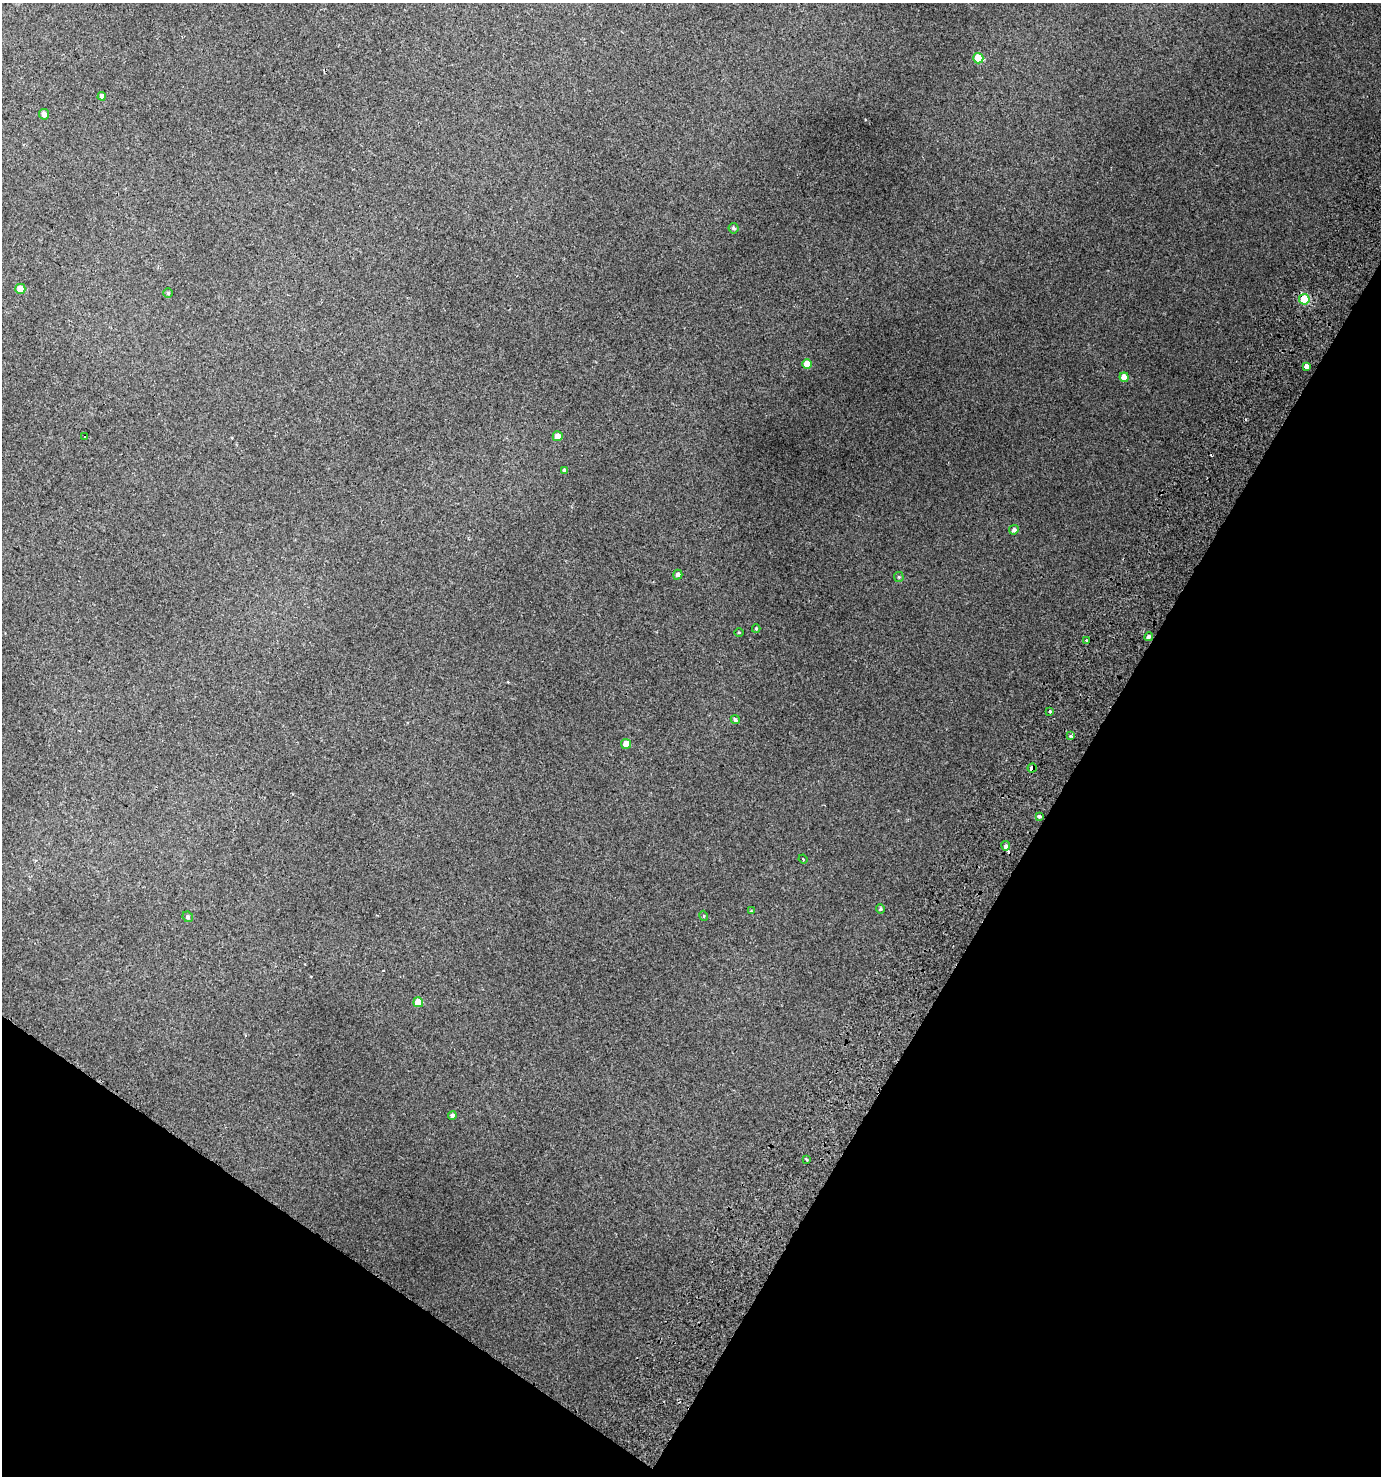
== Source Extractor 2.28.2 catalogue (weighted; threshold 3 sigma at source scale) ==
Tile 15 of 4 x 4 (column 3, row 4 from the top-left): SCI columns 3011-4389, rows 51-1524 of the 6088 x 5990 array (HDU 1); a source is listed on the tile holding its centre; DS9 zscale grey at full resolution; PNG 1383 x 1478 px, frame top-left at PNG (2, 3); each listed source drawn as its Kron ellipse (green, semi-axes under 4 px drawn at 4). Shown black and unused: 29% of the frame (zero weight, under 2 of 3 exposures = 4% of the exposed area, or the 3 px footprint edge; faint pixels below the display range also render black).
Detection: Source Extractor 2.28.2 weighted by HDU 2 'WHT'; one run over the whole footprint, this tile lists its part. Background 0.0164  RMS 0.0048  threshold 0.0215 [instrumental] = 3 sigma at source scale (4.5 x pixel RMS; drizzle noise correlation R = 1.50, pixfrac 1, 0.0396/0.0396 arcsec/px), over >= 5 px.
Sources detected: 36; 1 cosmic-ray / hot-pixel residue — neither listed nor drawn; the other 35 listed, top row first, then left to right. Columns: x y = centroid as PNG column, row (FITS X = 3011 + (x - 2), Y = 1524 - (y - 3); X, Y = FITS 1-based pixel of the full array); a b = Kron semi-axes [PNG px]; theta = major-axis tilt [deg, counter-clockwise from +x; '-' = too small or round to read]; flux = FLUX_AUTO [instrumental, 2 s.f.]
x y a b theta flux
978 58 5 5 - 12
102 96 4 4 - 1.7
44 114 5 5 - 2
734 228 5 5 - 0.99
20 289 5 5 - 4.2
168 293 5 5 - 0.62
1304 299 5 5 - 21
807 364 5 5 - 5.6
1306 367 4 3 - 5
1124 377 5 4 - 4.3
84 436 3 3 - 1.5
558 436 5 5 - 3.5
564 470 3 3 - 0.9
1014 530 5 4 - 1.3
678 575 5 4 - 1.6
899 577 5 4 - 0.59
756 629 4 3 - 0.51
739 632 4 3 - 0.38
1149 637 4 4 - 1.5
1087 641 3 3 - 1.3
1050 711 3 2 - 0.54
735 720 4 4 - 0.87
1071 736 3 3 - 1.1
626 744 5 5 - 3.8
1032 768 4 4 - 8.2
1039 816 4 3 - 1.2
1006 846 4 4 - 1.1
803 859 4 3 - 0.44
880 909 4 4 - 0.65
751 911 4 4 - 0.37
704 916 5 3 - 0.42
188 917 5 5 - 0.85
418 1002 5 5 - 6.9
452 1115 4 4 - 1.3
806 1159 3 3 - 3.1
Overlapping masked pixels (flux is a lower limit): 2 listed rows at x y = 1304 299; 1032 768